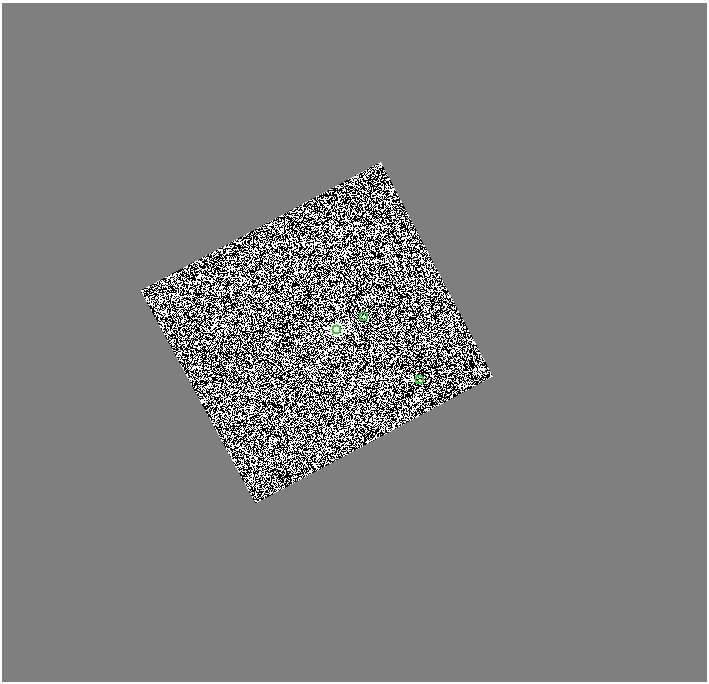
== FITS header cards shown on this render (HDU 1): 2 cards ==
NAXIS1  =                 1409
NAXIS2  =                 1359

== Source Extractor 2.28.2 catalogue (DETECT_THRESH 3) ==
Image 1409 x 1359 px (HDU 1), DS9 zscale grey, zoomed out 1/2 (1 PNG px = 2 x 2 image px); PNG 709 x 684 px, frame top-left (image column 1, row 1358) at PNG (2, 3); each listed source drawn as its Kron ellipse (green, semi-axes under 4 px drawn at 4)
Background 0.445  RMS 1.8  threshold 5.31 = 3 sigma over >= 5 px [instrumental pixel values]
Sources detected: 4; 1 cannot appear on this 1/2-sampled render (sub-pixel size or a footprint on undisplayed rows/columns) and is neither listed nor drawn; the other 3 listed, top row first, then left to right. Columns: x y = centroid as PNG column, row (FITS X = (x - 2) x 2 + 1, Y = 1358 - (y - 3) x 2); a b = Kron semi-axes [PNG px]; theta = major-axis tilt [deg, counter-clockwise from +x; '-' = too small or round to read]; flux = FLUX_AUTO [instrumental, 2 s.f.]
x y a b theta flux
364 316 2 1 - 220
336 329 3 3 - 33000
419 380 2 1 - 130
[1 sub-pixel or undisplayed-footprint detection neither listed nor drawn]